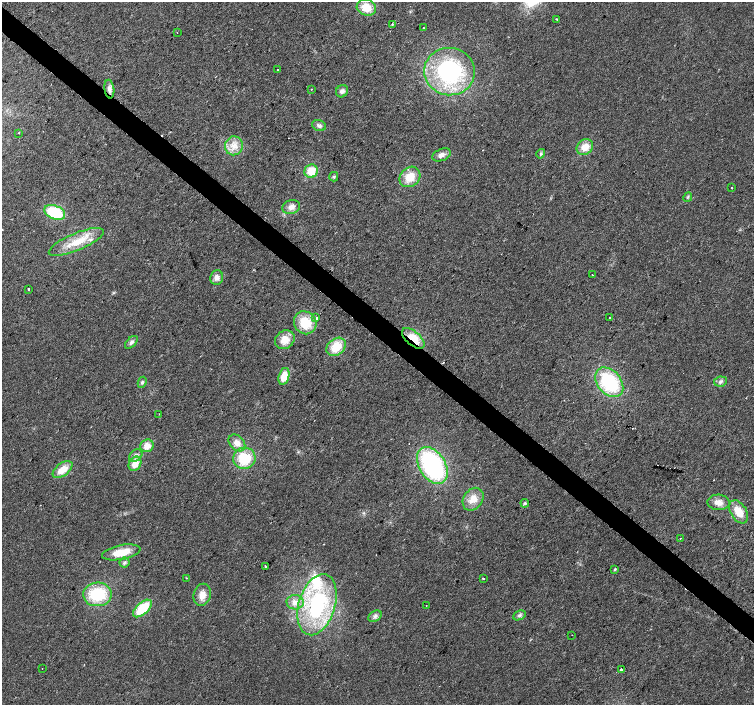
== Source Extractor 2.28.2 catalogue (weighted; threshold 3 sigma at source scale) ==
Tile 11 of 4 x 4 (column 3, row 3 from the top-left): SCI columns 3009-4511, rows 1642-3047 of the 6013 x 6028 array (HDU 1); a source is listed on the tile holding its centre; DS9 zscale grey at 2 x 2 block average (1 PNG px = mean of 2 x 2 image px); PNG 756 x 707 px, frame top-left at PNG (2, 2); each listed source drawn as its Kron ellipse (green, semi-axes under 4 px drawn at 4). Shown black and unused: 4% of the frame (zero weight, under 2 of 3 exposures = <1% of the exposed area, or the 3 px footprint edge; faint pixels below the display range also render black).
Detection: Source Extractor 2.28.2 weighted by HDU 2 'WHT'; one run over the whole footprint, this tile lists its part. Background 0.0219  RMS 0.0061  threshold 0.0273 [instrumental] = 3 sigma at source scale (4.5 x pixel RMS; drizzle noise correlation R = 1.50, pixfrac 1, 0.0396/0.0396 arcsec/px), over >= 5 px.
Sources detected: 76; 6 cosmic-ray / hot-pixel residue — neither listed nor drawn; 2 inside a brighter listed object's ellipse — not listed separately; the other 68 listed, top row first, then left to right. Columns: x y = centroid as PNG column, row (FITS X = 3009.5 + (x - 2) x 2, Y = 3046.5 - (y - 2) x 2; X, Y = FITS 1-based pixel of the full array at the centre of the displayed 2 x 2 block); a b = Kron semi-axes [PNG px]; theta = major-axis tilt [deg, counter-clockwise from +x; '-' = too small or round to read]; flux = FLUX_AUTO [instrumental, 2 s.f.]
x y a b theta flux
366 8 10 8 -17 25
557 19 2 2 - 5.3
392 24 3 3 - 2
423 28 2 2 - 1.8
177 32 2 2 - 0.74
277 69 2 2 - 1.5
450 72 25 23 -8 180
109 89 9 5 -83 7.2
311 89 2 2 - 0.98
342 91 6 5 - 5.7
319 126 7 5 -21 4.5
19 133 2 2 - 0.82
234 146 9 9 - 15
585 147 9 7 45 19
541 154 5 3 - 2.5
442 155 10 6 22 7.5
311 171 7 6 - 26
334 177 5 4 - 2.2
410 177 11 9 43 24
731 188 2 2 - 3.3
688 197 5 3 - 1.8
291 207 9 7 17 8.8
55 212 11 6 -22 71
76 242 29 8 23 35
592 275 2 2 - 0.74
217 277 7 6 - 8.7
29 289 2 2 - 1.8
316 318 2 2 - 58
610 318 2 2 - 7.5
305 323 12 11 - 38
413 338 13 7 -41 29
285 340 10 8 37 20
131 342 8 4 45 4.8
336 347 11 8 41 31
284 376 8 5 75 22
142 382 5 4 - 2.9
609 382 17 11 -49 110
720 382 6 5 - 4.2
159 414 2 2 - 0.6
237 443 9 7 -46 12
147 446 7 6 - 13
136 456 7 5 40 6.1
244 458 11 10 - 50
135 464 7 6 - 17
432 466 20 13 -59 220
63 470 11 6 37 21
473 499 12 9 55 19
718 502 11 7 -5 12
525 503 4 3 - 2.2
739 512 13 8 -58 24
680 538 2 2 - 1.4
121 552 19 7 11 28
124 562 5 5 - 3.2
266 566 2 2 - 12
615 569 3 2 - 1.8
186 578 2 2 - 1.1
483 578 2 2 - 5.9
97 594 14 12 3 70
202 595 11 8 76 15
295 602 9 7 -2 11
317 605 31 18 73 150
426 606 2 2 - 0.7
142 608 11 6 42 49
519 615 6 4 27 3.8
375 616 7 5 34 4.6
572 635 2 2 - 1.8
42 668 2 2 - 0.49
621 669 2 2 - 12
Overlapping masked pixels (flux is a lower limit): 1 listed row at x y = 413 338
Diffuse or blended objects may show on this block-average render without a row.